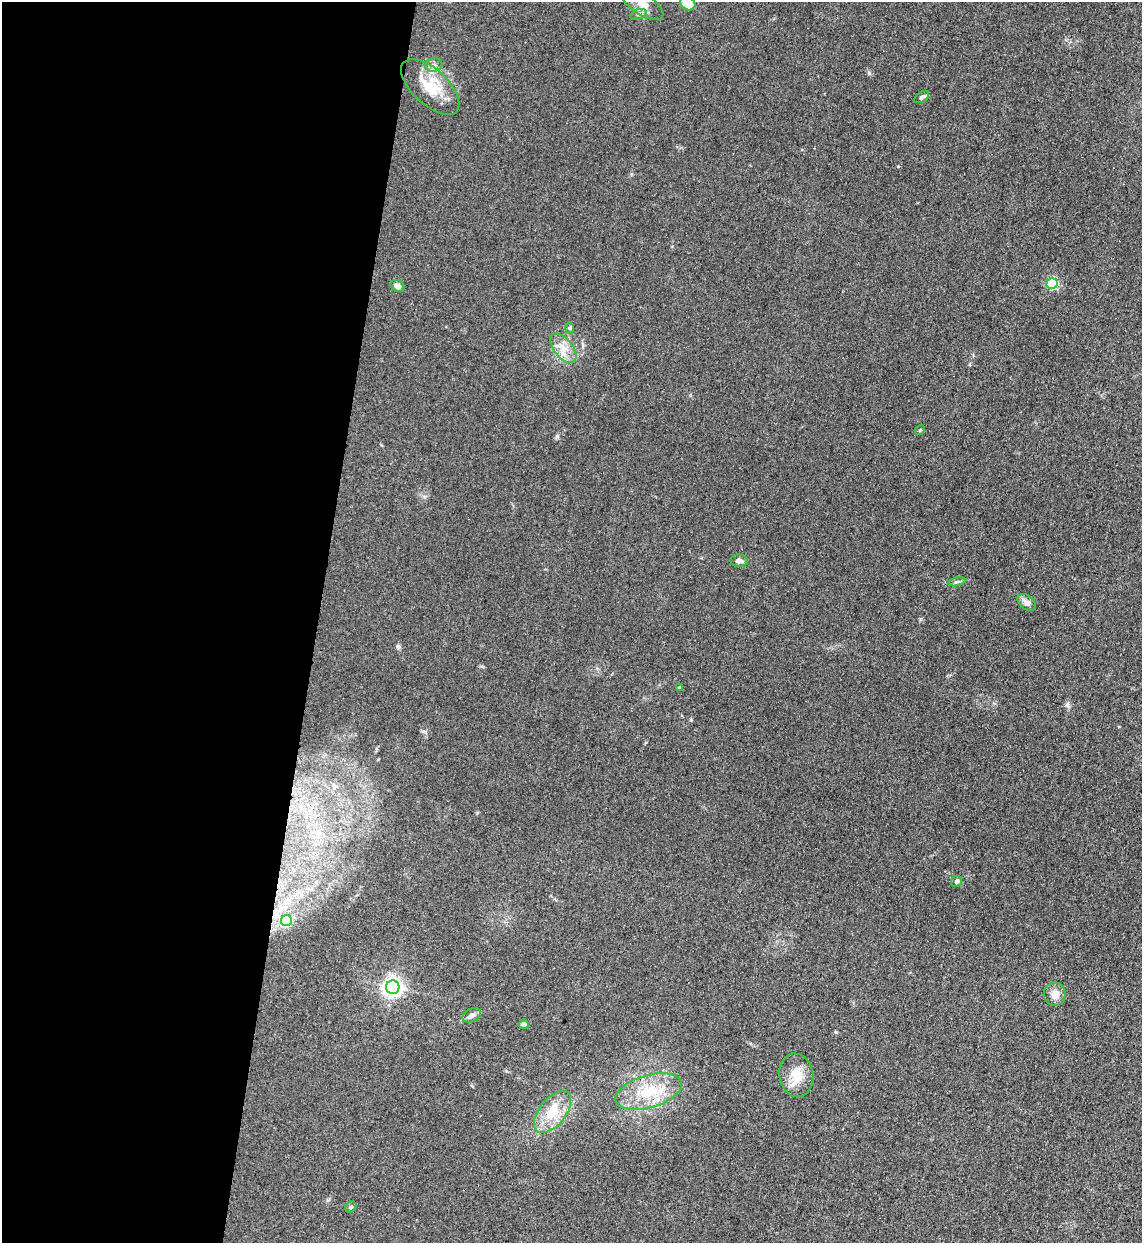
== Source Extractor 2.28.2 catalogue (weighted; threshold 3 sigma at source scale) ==
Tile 5 of 4 x 4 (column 1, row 2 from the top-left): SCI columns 330-1469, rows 2506-3746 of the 5101 x 5010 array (HDU 1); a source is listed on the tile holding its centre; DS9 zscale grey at full resolution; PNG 1144 x 1245 px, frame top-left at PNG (2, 2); each listed source drawn as its Kron ellipse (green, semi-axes under 4 px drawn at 4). Shown black and unused: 28% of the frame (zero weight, under 3 of 4 exposures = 7% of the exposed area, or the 3 px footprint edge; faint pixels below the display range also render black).
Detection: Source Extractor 2.28.2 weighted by HDU 2 'WHT'; one run over the whole footprint, this tile lists its part. Background 0.0807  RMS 0.011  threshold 0.0478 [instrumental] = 3 sigma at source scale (4.5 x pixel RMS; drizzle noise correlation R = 1.50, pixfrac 1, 0.05/0.05 arcsec/px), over >= 5 px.
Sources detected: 25; all 25 listed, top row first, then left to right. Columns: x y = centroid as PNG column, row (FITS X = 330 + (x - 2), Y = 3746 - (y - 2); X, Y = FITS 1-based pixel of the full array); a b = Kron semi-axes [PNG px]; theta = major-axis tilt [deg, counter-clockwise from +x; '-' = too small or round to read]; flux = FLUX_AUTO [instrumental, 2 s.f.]
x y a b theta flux
688 3 8 6 -27 17
643 5 23 10 -32 13
638 14 8 5 19 2.7
434 65 9 6 4 4.5
430 87 36 17 -43 35
922 97 8 5 33 2.3
1052 284 5 5 - 93
397 286 7 5 -31 5.3
570 328 6 4 90 1.3
563 348 17 9 -51 13
920 430 5 4 - 1.2
739 561 8 6 -5 4.9
957 582 8 3 13 1.9
1027 602 10 7 -40 6.4
680 688 4 3 - 2.5
956 881 6 5 - 2.2
286 921 5 5 - 36
393 987 7 6 - 550
1055 994 11 11 - 9.5
472 1015 9 6 28 4.9
524 1024 5 4 - 3.6
796 1075 22 17 -81 21
649 1091 34 16 16 40
553 1112 25 13 51 28
351 1207 6 5 - 1.7
Isophote crosses this tile's border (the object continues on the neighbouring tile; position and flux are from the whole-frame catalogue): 2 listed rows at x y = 688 3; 643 5
Unlisted compact peaks at least as high as the median listed source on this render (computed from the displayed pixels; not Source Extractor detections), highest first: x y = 869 73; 557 436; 1067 705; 398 646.